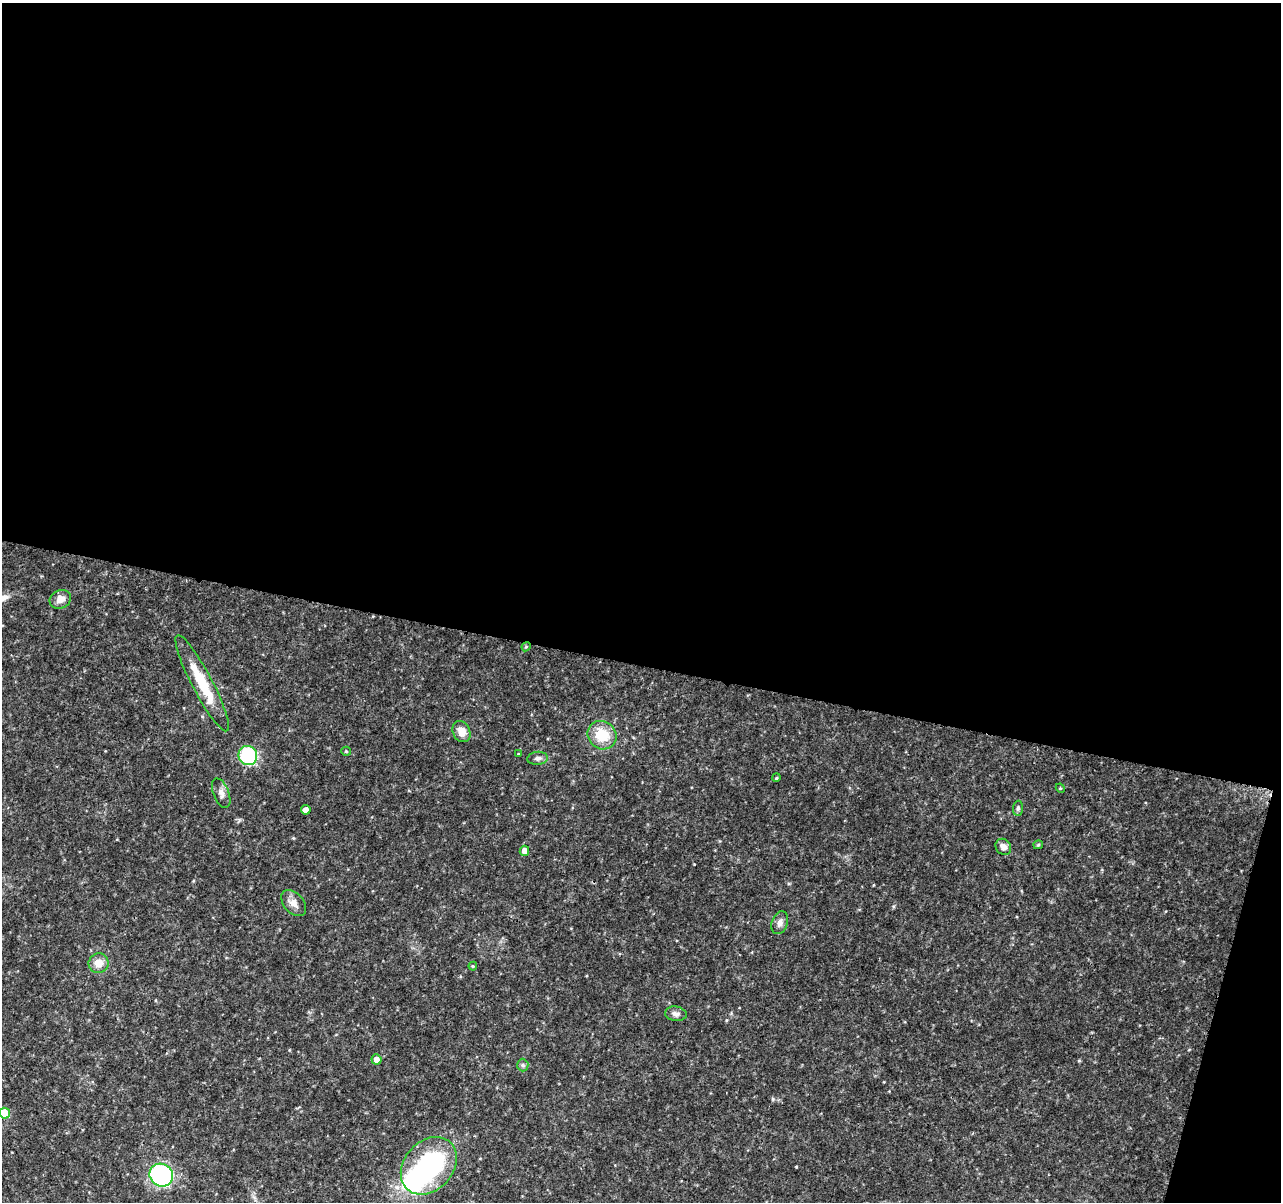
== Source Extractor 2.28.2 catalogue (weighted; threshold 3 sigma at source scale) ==
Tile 4 of 4 x 4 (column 4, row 1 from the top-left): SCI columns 3844-5122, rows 3833-5032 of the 5138 x 5323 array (HDU 1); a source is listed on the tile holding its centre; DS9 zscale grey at full resolution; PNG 1283 x 1204 px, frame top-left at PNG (2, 3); each listed source drawn as its Kron ellipse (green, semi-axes under 4 px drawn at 4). Shown black and unused: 57% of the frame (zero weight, under 3 of 4 exposures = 1% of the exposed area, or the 3 px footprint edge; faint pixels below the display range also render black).
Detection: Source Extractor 2.28.2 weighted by HDU 2 'WHT'; one run over the whole footprint, this tile lists its part. Background 0.0536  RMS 0.0045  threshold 0.0204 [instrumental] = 3 sigma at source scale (4.5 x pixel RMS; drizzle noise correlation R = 1.50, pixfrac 1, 0.0396/0.0396 arcsec/px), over >= 5 px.
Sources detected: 29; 2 inside a brighter object's white glare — neither listed nor drawn; the other 27 listed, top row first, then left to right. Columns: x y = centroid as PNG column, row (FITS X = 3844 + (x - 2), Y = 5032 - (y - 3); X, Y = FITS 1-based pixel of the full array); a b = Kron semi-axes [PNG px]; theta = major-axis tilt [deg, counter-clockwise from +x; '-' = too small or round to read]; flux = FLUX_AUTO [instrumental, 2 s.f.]
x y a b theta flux
60 599 11 9 26 4
526 647 5 3 - 0.44
202 683 54 10 -62 18
461 732 11 8 -64 4.6
602 735 15 13 -40 12
346 751 5 4 - 0.48
518 754 4 3 - 0.35
248 755 9 9 - 37
538 758 10 6 6 1.5
776 778 4 3 - 0.4
1060 788 5 3 - 0.46
221 793 15 7 -69 2.5
1018 808 7 5 89 1
306 810 5 4 - 2.7
1038 845 5 4 - 0.58
1003 847 9 7 -50 2.8
524 851 5 5 - 3.7
294 903 15 10 -49 3.5
780 923 12 8 71 2.3
99 963 10 9 - 4.8
473 966 4 4 - 0.46
676 1014 11 7 -8 2
376 1059 5 5 - 3.2
523 1065 6 5 - 0.89
5 1113 5 5 - 10
429 1166 32 24 47 62
161 1175 12 11 - 63
Isophote crosses this tile's border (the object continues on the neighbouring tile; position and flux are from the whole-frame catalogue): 1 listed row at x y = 5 1113